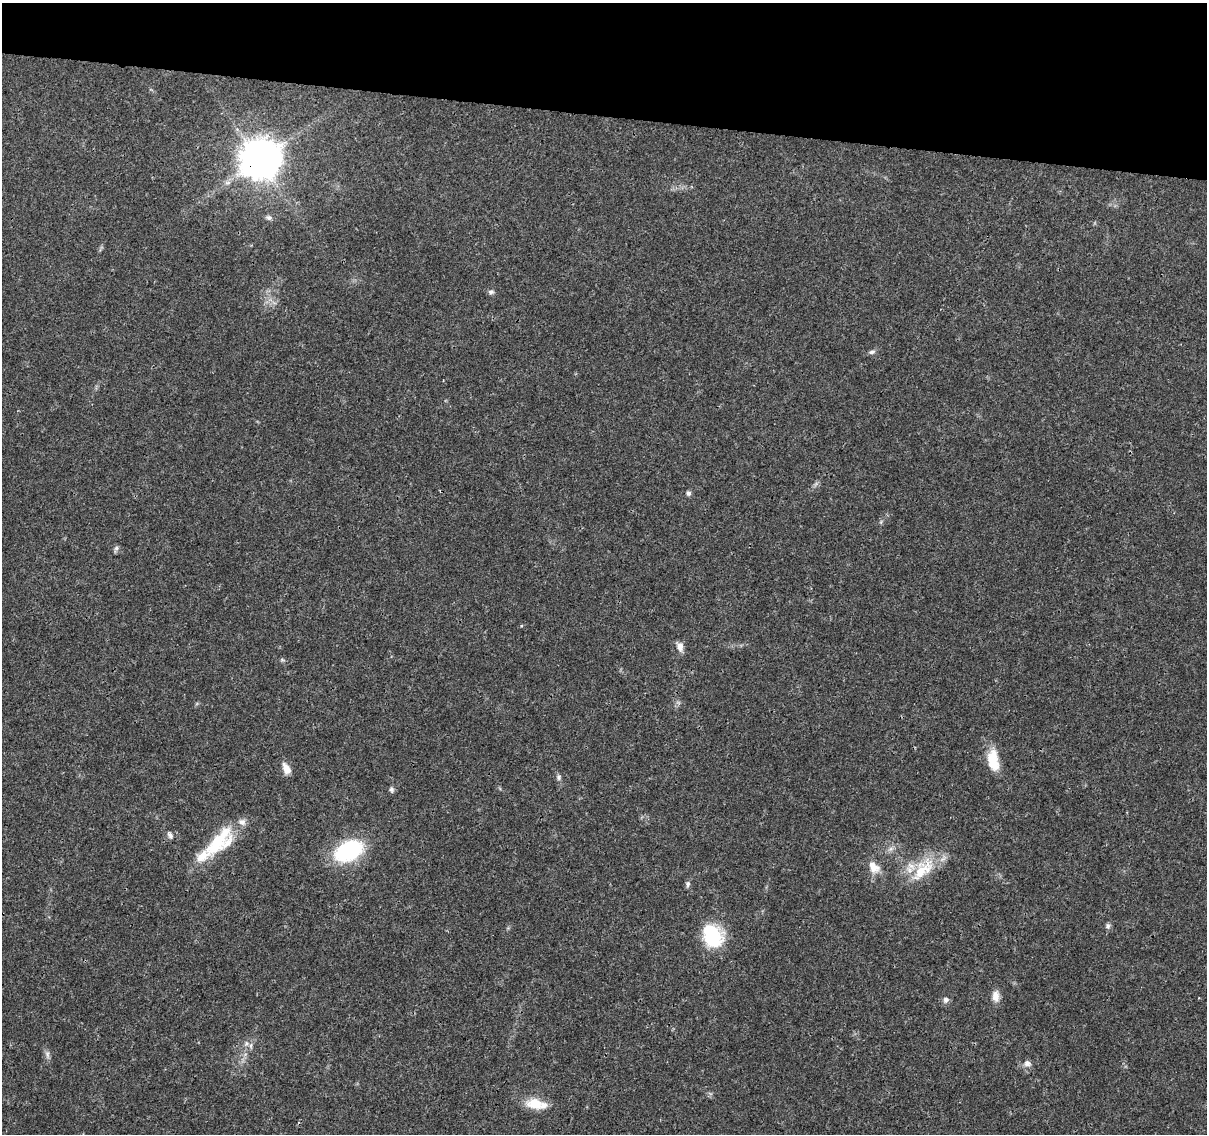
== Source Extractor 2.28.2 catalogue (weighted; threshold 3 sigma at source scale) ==
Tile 2 of 4 x 4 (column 2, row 1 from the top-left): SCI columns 1208-2412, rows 3626-4757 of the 4833 x 5042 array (HDU 1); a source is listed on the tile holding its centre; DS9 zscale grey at full resolution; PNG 1209 x 1136 px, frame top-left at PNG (2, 3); no overlay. Shown black and unused: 10% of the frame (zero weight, under 3 of 4 exposures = <1% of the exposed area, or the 3 px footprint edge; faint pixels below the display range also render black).
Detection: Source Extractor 2.28.2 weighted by HDU 2 'WHT'; one run over the whole footprint, this tile lists its part. Background 0.024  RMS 0.002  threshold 0.00914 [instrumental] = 3 sigma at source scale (4.5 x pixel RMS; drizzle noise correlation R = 1.50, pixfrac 1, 0.0396/0.0396 arcsec/px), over >= 5 px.
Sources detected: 33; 3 inside a brighter object's white glare — not listed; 3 inside a brighter listed object's ellipse — not listed separately; the other 27 listed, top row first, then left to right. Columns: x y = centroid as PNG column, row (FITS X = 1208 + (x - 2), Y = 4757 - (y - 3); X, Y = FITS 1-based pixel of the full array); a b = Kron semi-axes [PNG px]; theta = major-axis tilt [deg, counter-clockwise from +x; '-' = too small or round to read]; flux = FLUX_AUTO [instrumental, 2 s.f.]
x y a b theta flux
259 160 13 11 -87 510
269 218 9 6 -21 0.58
491 292 7 6 - 0.57
872 352 9 5 9 0.54
688 493 6 5 - 0.64
116 549 9 5 68 0.48
680 646 12 8 -76 1.3
282 660 6 4 -1 0.3
993 760 29 14 -82 4.8
286 769 14 8 -65 1.7
559 777 8 6 -82 0.54
391 789 8 6 -72 0.5
170 835 10 6 -59 0.66
217 840 55 15 40 8.4
891 849 9 6 21 0.75
348 851 27 17 25 20
874 867 19 12 -54 2.6
923 870 44 20 47 8.4
688 884 9 6 88 0.54
1108 926 7 6 - 0.53
713 939 24 21 26 11
996 996 14 9 -87 1.6
946 1000 8 8 - 0.74
246 1044 7 5 78 0.57
47 1054 13 5 -83 0.75
1027 1063 11 9 -13 0.98
535 1104 24 14 -10 4.3
Overlapping masked pixels (flux is a lower limit): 1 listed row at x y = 259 160